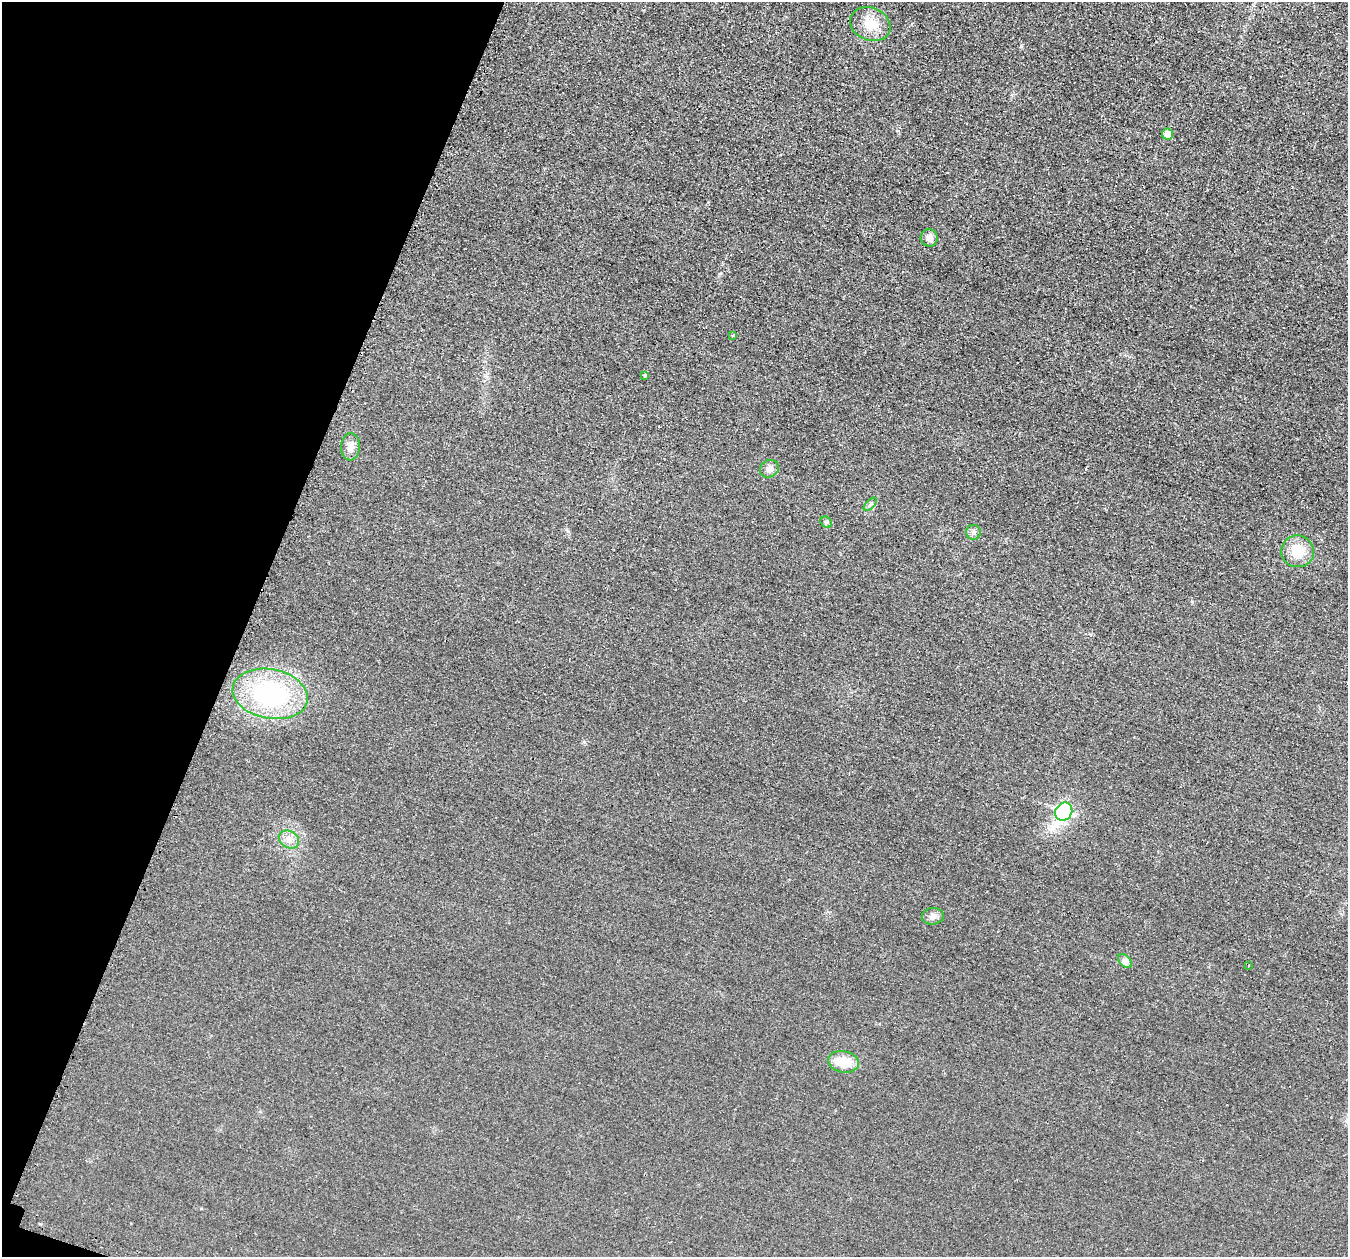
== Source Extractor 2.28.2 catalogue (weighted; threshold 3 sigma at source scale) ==
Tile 9 of 4 x 4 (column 1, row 3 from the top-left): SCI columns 26-1371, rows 1410-2664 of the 5436 x 5458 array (HDU 1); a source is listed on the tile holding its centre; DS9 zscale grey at full resolution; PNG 1350 x 1259 px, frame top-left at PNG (2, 2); each listed source drawn as its Kron ellipse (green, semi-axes under 4 px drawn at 4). Shown black and unused: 18% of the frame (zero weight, under 2 of 3 exposures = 3% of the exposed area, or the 3 px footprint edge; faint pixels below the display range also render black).
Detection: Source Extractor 2.28.2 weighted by HDU 2 'WHT'; one run over the whole footprint, this tile lists its part. Background 0.021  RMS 0.0087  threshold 0.0391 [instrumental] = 3 sigma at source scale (4.5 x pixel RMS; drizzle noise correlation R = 1.50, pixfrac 1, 0.05/0.05 arcsec/px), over >= 5 px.
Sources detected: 18; all 18 listed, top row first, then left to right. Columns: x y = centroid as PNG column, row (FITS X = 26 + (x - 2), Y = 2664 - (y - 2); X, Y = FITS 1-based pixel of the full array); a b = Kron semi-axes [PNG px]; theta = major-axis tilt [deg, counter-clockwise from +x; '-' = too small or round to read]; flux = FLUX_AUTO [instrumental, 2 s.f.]
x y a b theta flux
870 24 21 16 -23 17
1167 134 5 5 - 7.5
929 238 8 8 - 5.8
733 335 4 3 - 1.5
645 375 4 3 - 4.4
350 447 13 9 86 5.9
769 469 10 8 29 4.1
870 504 8 3 45 1.3
826 522 6 5 - 1.4
973 532 7 7 - 2.7
1298 551 16 16 - 19
270 694 38 24 -11 110
1064 812 9 8 - 130
289 839 10 8 -30 5.3
933 916 11 8 6 4.5
1125 961 8 5 -45 2.5
1249 966 3 2 - 1.1
843 1062 16 10 -9 19
Unlisted compact peaks at least as high as the median listed source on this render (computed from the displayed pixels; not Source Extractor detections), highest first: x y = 1021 46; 584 742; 1192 601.